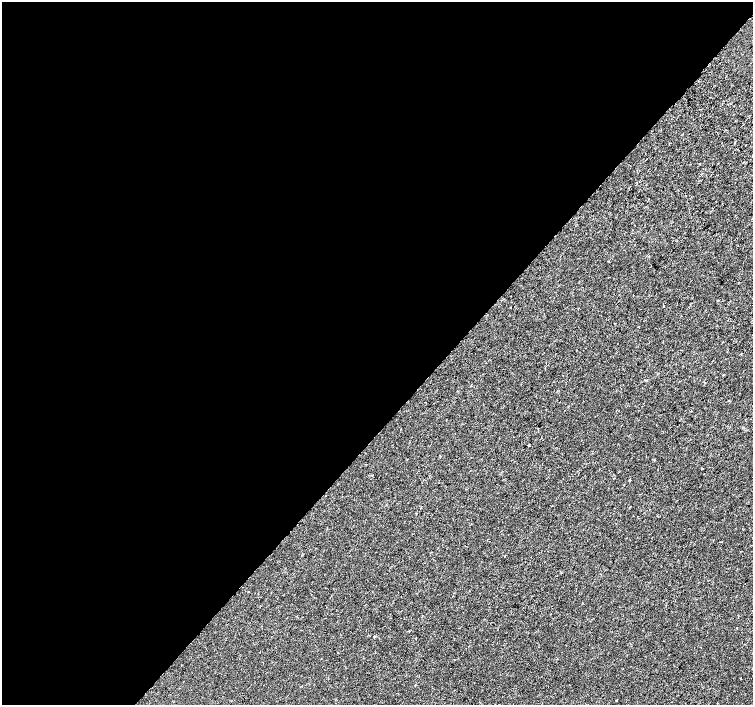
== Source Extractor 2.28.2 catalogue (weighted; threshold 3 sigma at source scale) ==
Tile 5 of 4 x 4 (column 1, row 2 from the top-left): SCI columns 35-1535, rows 3080-4484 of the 6068 x 6094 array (HDU 1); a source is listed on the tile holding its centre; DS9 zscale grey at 2 x 2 block average (1 PNG px = mean of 2 x 2 image px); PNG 755 x 707 px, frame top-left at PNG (2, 2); no overlay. Shown black and unused: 60% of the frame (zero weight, under 2 of 3 exposures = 2% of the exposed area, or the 3 px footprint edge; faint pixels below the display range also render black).
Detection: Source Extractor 2.28.2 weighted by HDU 2 'WHT'; one run over the whole footprint, this tile lists its part. Background -5.48e-05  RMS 0.0027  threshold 0.0121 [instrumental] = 3 sigma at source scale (4.5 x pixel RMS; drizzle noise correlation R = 1.50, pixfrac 1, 0.0396/0.0396 arcsec/px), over >= 5 px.
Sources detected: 15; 4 cosmic-ray / hot-pixel residue — not listed; the other 11 listed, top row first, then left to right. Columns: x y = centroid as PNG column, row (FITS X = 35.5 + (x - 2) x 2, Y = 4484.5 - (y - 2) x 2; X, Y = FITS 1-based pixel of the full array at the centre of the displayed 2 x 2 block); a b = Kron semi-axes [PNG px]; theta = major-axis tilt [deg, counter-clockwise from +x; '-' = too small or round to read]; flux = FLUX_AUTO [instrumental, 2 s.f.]
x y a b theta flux
670 143 2 2 - 0.3
699 164 2 2 - 0.34
663 306 2 2 - 0.38
511 307 2 2 - 0.32
576 350 2 2 - 0.32
741 354 2 2 - 0.67
529 445 2 2 - 1.5
629 480 3 2 - 0.48
737 628 2 2 - 0.8
337 653 2 2 - 0.75
616 700 2 2 - 1.2
Diffuse or blended objects may show on this block-average render without a row.